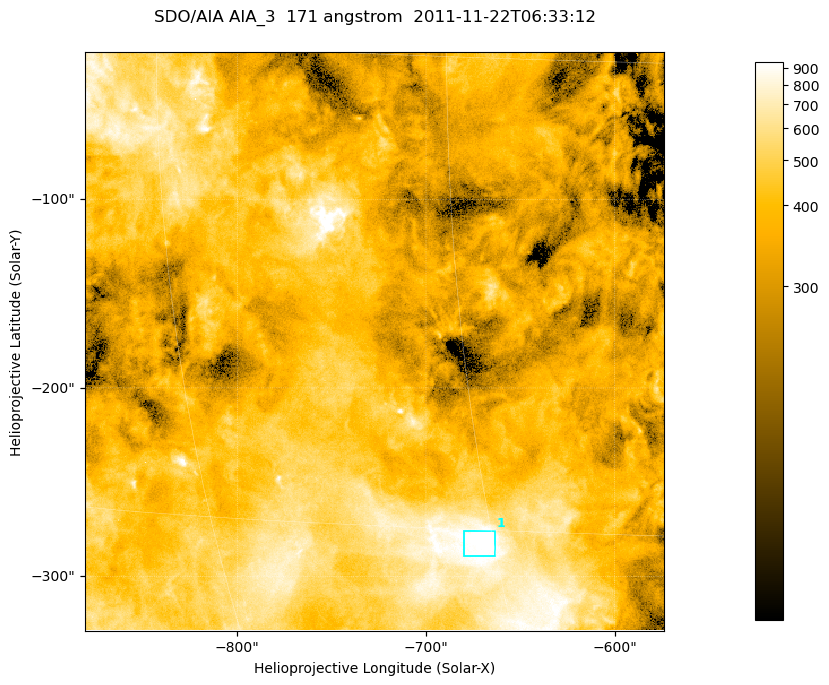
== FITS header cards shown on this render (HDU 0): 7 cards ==
TELESCOP= 'SDO/AIA '
INSTRUME= 'AIA_3   '
WAVELNTH=                  171
WAVEUNIT= 'angstrom'
DATE-OBS= '2011-11-22T06:33:12.34'
CTYPE1  = 'HPLN-TAN'
CTYPE2  = 'HPLT-TAN'

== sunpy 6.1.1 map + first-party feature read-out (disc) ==
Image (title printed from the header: SDO/AIA AIA_3  171 angstrom  2011-11-22T06:33:12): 512 x 512 px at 0.599 arcsec/px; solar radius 971 arcsec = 1620 px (partial field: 3.2% of the solar disc is inside the frame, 100% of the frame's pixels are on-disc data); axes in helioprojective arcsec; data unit not stated in the header (colour bar unlabelled)
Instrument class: DISC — disc imager (sunpy class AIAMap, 171 A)
Bright regions (active regions / flare kernels): reference = the on-disc median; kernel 5 px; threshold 5 sigma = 572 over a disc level ~393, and >= 1.15x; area >= 262 px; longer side >= 6 px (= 3.6 arcsec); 1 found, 1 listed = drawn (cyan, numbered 1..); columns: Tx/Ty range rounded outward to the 2 arcsec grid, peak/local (2 s.f.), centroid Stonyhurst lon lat
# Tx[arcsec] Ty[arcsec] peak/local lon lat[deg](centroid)
1 -680..-662 -290..-276 2.7 -46 -15